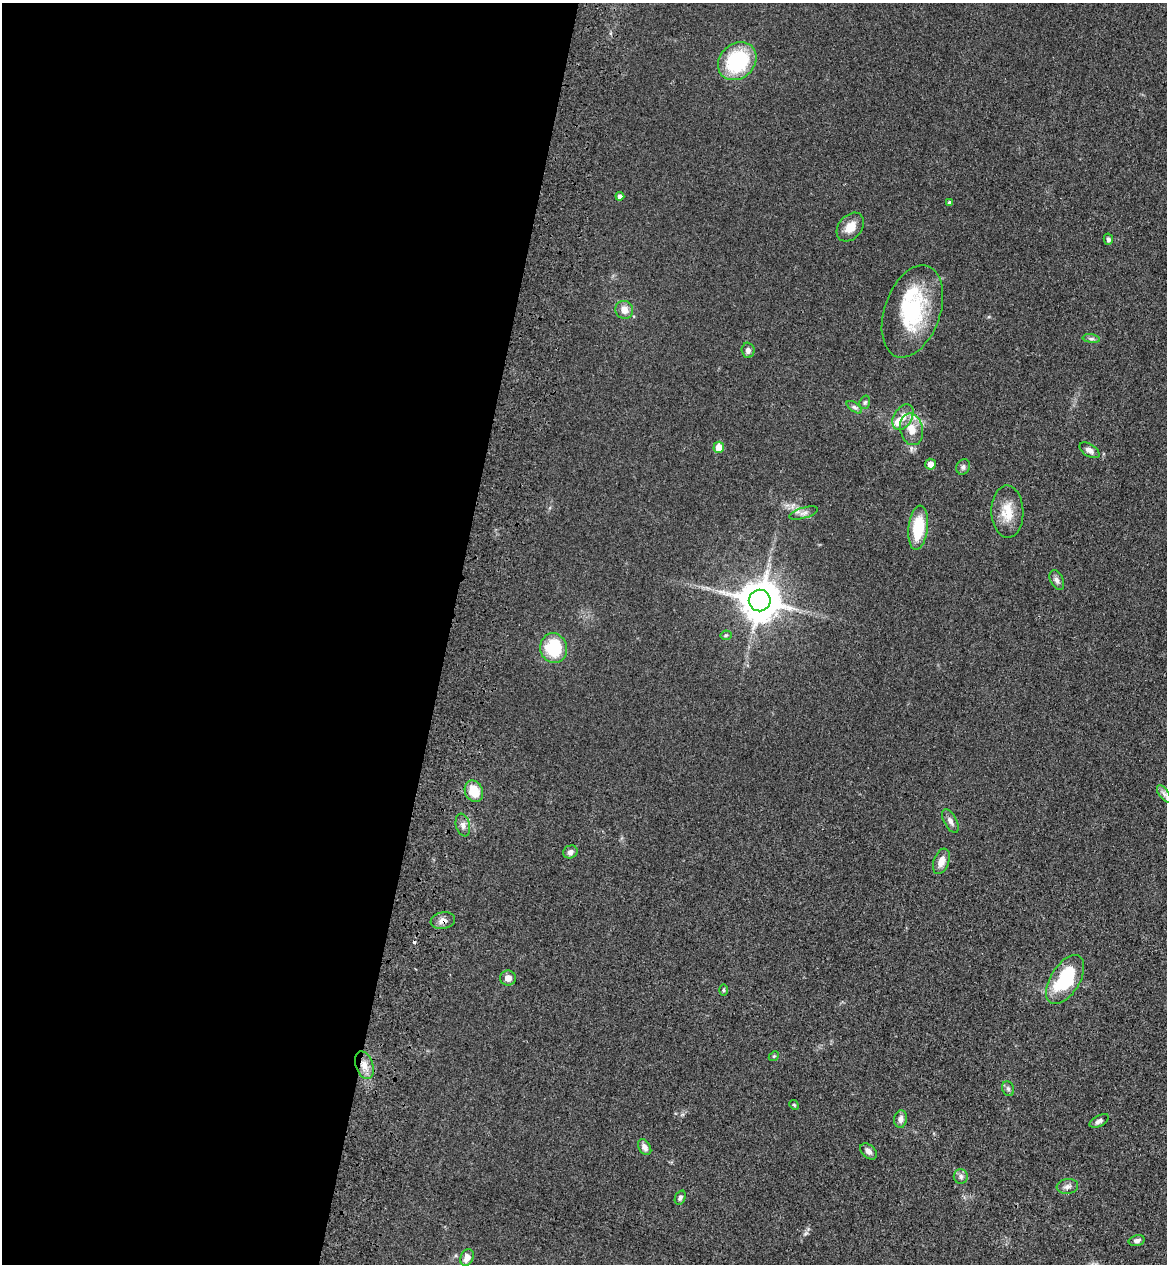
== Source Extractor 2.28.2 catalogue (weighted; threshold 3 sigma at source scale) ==
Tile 5 of 4 x 4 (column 1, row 2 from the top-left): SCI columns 241-1405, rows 2562-3823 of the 5260 x 5122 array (HDU 1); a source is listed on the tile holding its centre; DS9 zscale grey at full resolution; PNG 1169 x 1266 px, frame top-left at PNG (2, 3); each listed source drawn as its Kron ellipse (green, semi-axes under 4 px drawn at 4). Shown black and unused: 38% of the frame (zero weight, under 3 of 4 exposures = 6% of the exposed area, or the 3 px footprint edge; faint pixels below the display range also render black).
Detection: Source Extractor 2.28.2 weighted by HDU 2 'WHT'; one run over the whole footprint, this tile lists its part. Background 0.0581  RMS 0.007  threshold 0.0313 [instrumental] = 3 sigma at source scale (4.5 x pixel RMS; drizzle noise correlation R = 1.50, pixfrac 1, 0.05/0.05 arcsec/px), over >= 5 px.
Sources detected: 51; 1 inside a brighter object's white glare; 1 cosmic-ray / hot-pixel residue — neither listed nor drawn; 2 inside a brighter listed object's ellipse — not listed separately; the other 47 listed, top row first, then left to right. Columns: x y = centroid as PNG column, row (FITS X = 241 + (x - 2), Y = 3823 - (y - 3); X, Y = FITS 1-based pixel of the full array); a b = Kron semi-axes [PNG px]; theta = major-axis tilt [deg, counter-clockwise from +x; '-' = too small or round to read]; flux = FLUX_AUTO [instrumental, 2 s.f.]
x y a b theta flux
737 61 21 17 42 55
620 196 4 4 - 2.3
949 203 3 3 - 1.5
850 227 16 11 49 8.3
1108 239 5 4 - 2
624 310 9 8 - 5.5
912 311 48 28 71 56
1091 339 8 4 -8 1.6
748 350 7 6 - 2.9
865 402 7 5 72 1.3
854 407 9 4 -35 1.5
903 417 14 9 59 7.1
912 429 16 11 -78 9.9
719 447 5 5 - 8.5
1089 450 11 6 -33 3.4
930 464 5 5 - 5
963 467 8 6 66 2
1007 512 26 16 -88 14
804 513 15 5 16 3.1
918 528 22 9 83 26
1057 580 10 6 -64 2.5
760 600 11 11 - 2100
726 635 5 5 - 1.1
554 648 15 13 -75 34
474 791 11 9 -66 14
1164 794 10 5 -54 2.6
950 821 13 6 -61 2.9
463 825 11 7 -77 3.4
570 852 7 6 - 2.7
941 861 13 7 71 5.6
443 920 12 8 10 4.2
508 978 8 7 - 3.7
1065 980 27 14 58 44
723 990 6 4 -90 0.91
774 1056 5 4 - 0.82
364 1065 14 8 -71 6.7
1008 1089 7 6 - 1.6
794 1105 5 4 - 0.86
901 1119 9 6 82 3.2
1099 1121 10 5 28 2.3
645 1147 9 6 -59 3.1
869 1151 9 6 -42 3.1
961 1177 7 7 - 2.1
1067 1186 11 7 7 3
680 1198 7 5 67 1.7
1137 1240 8 5 12 2.2
467 1257 8 6 64 5.6
Overlapping masked pixels (flux is a lower limit): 1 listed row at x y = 443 920